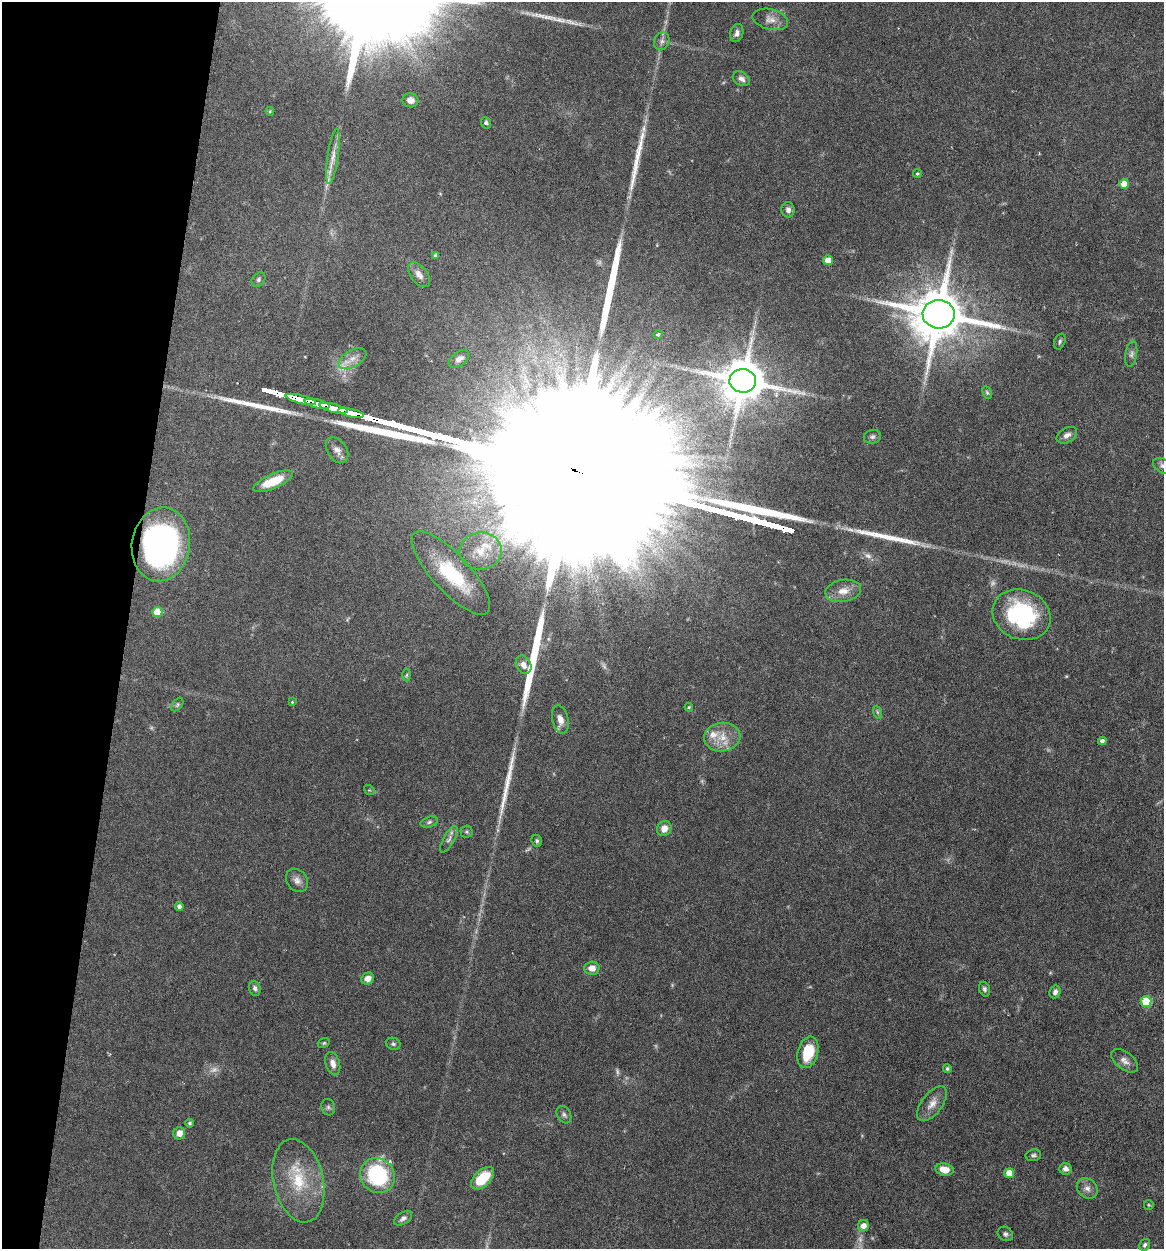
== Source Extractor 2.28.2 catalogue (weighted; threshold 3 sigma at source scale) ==
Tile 9 of 4 x 4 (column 1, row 3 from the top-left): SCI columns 241-1402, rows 1250-2496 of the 5010 x 4991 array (HDU 1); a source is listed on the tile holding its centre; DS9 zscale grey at full resolution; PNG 1166 x 1251 px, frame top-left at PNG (2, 2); each listed source drawn as its Kron ellipse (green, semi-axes under 4 px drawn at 4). Shown black and unused: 11% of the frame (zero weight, under 4 of 7 exposures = <1% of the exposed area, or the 3 px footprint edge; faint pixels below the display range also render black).
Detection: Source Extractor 2.28.2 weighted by HDU 2 'WHT'; one run over the whole footprint, this tile lists its part. Background 0.0616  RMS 0.0029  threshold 0.0117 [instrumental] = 3 sigma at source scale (4.09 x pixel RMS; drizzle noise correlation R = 1.36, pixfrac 0.8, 0.05/0.05 arcsec/px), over >= 5 px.
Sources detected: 100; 5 too faint to see at this stretch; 1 inside a brighter object's white glare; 7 long thin detections or spike segments (spike, bleed or trail) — neither listed nor drawn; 2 inside a brighter listed object's ellipse — not listed separately; the other 85 listed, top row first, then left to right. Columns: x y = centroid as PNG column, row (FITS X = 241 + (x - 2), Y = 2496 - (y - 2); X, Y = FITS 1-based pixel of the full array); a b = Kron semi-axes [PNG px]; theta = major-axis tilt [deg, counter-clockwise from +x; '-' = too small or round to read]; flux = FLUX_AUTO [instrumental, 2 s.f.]
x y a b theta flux
770 19 18 10 -14 2.3
737 33 9 6 74 1
662 41 9 7 66 1.1
741 79 9 6 -31 1.1
410 100 8 7 - 1.6
270 111 4 4 - 0.31
486 123 6 5 - 0.59
333 156 28 5 82 2.8
917 174 4 4 - 0.32
1124 184 5 4 - 3.7
788 210 8 6 -88 1.2
436 256 4 4 - 0.63
828 260 5 5 - 3.1
419 275 14 8 -52 1.8
258 280 8 6 48 0.67
939 314 16 14 -6 1900
658 334 5 4 - 0.34
1060 342 8 5 68 0.62
1131 354 13 6 81 1
352 358 15 8 29 2.5
459 359 12 7 36 1.6
743 381 13 11 -6 1200
987 393 6 4 -63 0.43
301 399 15 3 -14 1100
317 404 13 3 -13 1000
334 408 14 3 -13 1100
351 413 13 3 -14 1100
1067 435 11 7 31 1.4
872 437 8 7 - 0.8
337 450 14 9 -56 2
1163 466 11 7 -29 1.2
273 481 21 7 23 6.5
161 544 37 29 81 82
480 551 21 18 5 6.6
451 573 54 18 -47 20
843 591 18 11 10 3.3
157 612 5 5 - 8.1
1022 615 30 24 -23 27
524 665 10 7 -63 1.7
407 675 6 4 88 0.4
292 702 3 3 - 0.24
177 704 8 4 53 0.47
689 707 4 4 - 0.29
877 712 6 4 -71 0.46
560 719 14 8 -77 2.5
722 737 18 14 5 4.7
1102 741 4 4 - 0.96
369 790 6 4 -40 0.33
429 822 9 5 16 0.56
664 829 8 7 - 2.2
466 832 6 6 - 0.48
449 839 15 5 61 1.1
537 841 6 5 - 0.51
297 880 12 10 -50 1.6
179 907 4 4 - 0.92
592 968 8 6 2 2.2
368 979 6 6 - 2.2
255 988 8 5 -71 0.79
984 989 7 5 -72 0.65
1055 992 6 5 - 0.95
1146 1002 5 5 - 12
324 1043 6 4 21 0.41
393 1044 7 6 - 0.57
808 1052 16 10 75 8.3
1124 1061 15 8 -38 1.8
333 1064 12 7 -74 1.8
947 1069 4 4 - 0.49
932 1104 20 10 53 2.8
328 1107 8 6 -72 0.74
564 1115 9 6 -58 0.76
190 1123 4 4 - 0.51
179 1133 6 6 - 2.2
1033 1155 8 6 9 0.66
1065 1169 6 6 - 1
944 1170 9 6 -11 3.2
1009 1173 5 5 - 4
378 1176 18 16 -50 27
483 1178 14 8 43 8.2
298 1181 42 25 -77 14
1087 1188 11 9 -45 1.6
1149 1205 5 5 - 0.33
403 1218 10 6 33 0.93
863 1226 6 5 - 1.9
1005 1234 8 6 -35 0.72
1145 1245 6 5 - 0.62
Overlapping masked pixels (flux is a lower limit): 5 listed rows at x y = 301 399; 317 404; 334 408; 351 413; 161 544
Isophote crosses this tile's border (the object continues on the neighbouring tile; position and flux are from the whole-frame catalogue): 1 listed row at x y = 1163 466